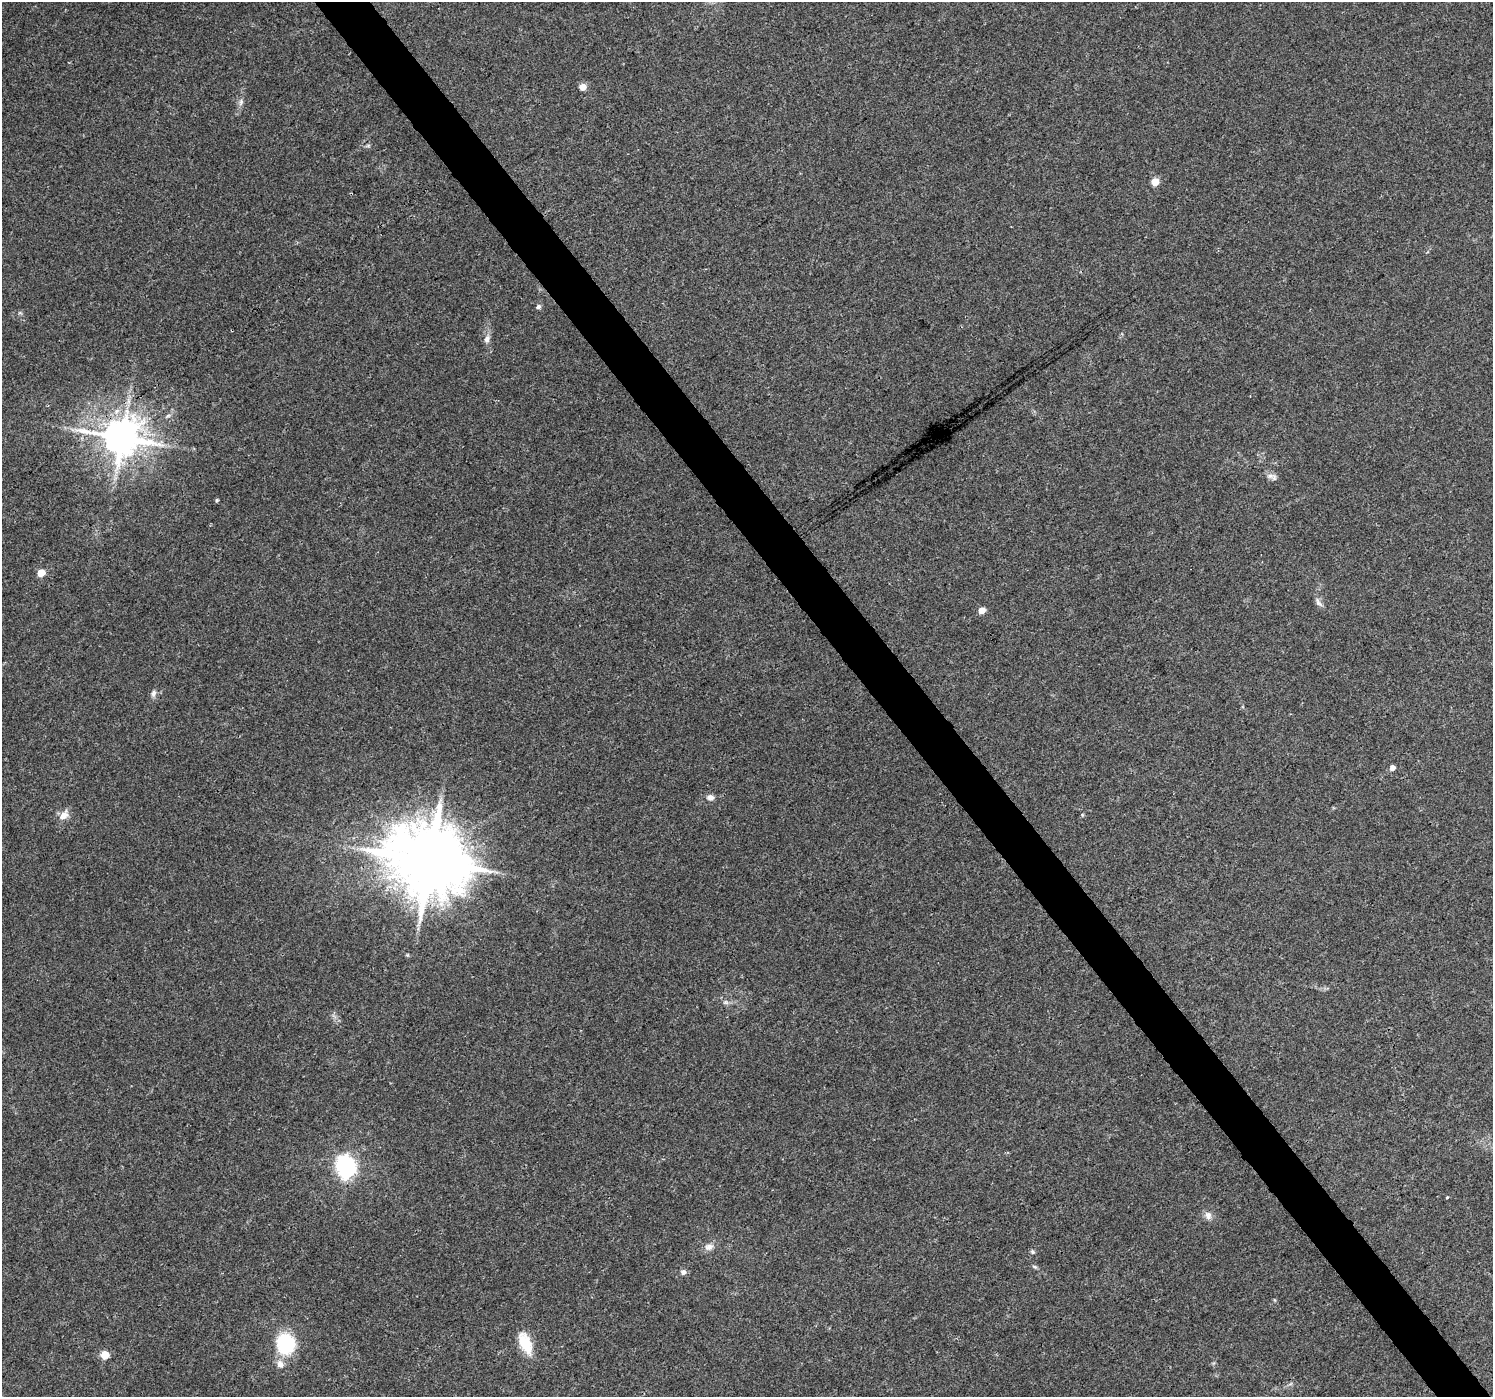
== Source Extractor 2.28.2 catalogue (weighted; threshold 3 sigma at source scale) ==
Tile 6 of 4 x 4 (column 2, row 2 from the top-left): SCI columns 1497-2987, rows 2986-4380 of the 5969 x 5907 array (HDU 1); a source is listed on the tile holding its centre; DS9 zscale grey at full resolution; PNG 1495 x 1399 px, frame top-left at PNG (2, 2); no overlay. Shown black and unused: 4% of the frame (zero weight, under 3 of 4 exposures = <1% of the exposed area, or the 3 px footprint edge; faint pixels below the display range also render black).
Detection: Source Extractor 2.28.2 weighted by HDU 2 'WHT'; one run over the whole footprint, this tile lists its part. Background 0.0342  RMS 0.0035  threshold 0.0158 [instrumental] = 3 sigma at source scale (4.5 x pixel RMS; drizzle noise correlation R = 1.50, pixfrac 1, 0.0396/0.0396 arcsec/px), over >= 5 px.
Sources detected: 31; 1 inside a brighter object's white glare — not listed; the other 30 listed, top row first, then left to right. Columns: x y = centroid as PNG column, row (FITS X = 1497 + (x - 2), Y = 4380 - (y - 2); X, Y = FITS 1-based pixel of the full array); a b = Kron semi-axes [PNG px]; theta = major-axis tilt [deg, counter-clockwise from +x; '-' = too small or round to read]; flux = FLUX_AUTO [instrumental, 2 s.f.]
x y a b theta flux
583 87 5 5 - 4.8
241 102 10 5 77 1.2
1155 182 5 5 - 9.1
538 307 6 5 - 0.95
20 313 6 4 -18 0.49
487 339 11 7 75 1.7
168 416 7 5 30 0.74
121 438 11 10 - 1100
1270 476 12 7 7 1.6
217 500 5 4 - 0.45
41 573 5 5 - 7.2
1318 602 14 6 -59 1.5
982 610 5 5 - 3.8
153 693 10 7 83 1.3
1392 768 5 5 - 1.9
710 797 9 7 -12 1.6
64 815 16 10 50 3
429 861 21 18 -13 3700
726 1002 8 6 -20 1
347 1171 7 6 - 100
1447 1197 4 3 - 0.3
1208 1215 12 9 -70 2
709 1247 12 9 20 2.2
1032 1252 6 5 - 0.61
1035 1267 7 4 -31 0.58
683 1272 6 6 - 1.3
525 1343 27 13 -67 9.2
286 1344 20 17 86 24
105 1355 5 5 - 13
280 1364 9 8 - 2.4
Overlapping masked pixels (flux is a lower limit): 2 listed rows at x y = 121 438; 429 861